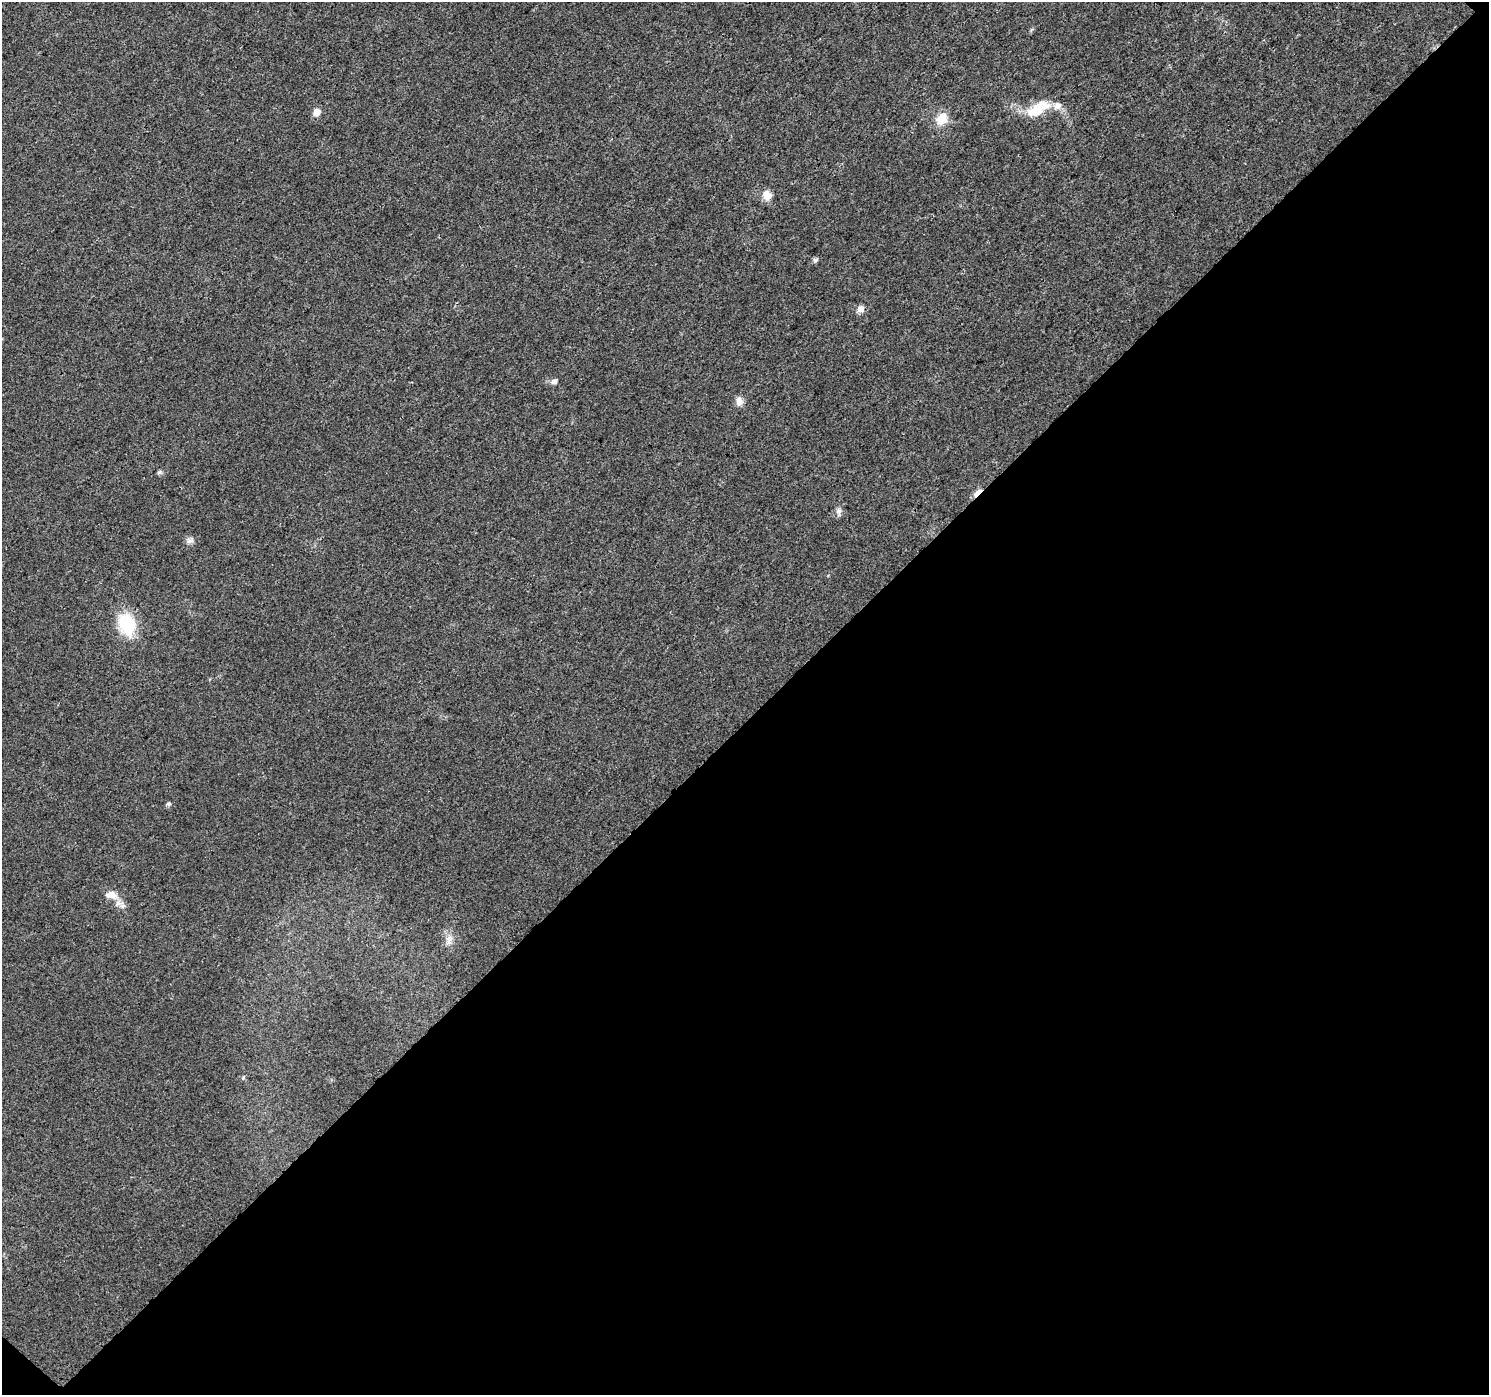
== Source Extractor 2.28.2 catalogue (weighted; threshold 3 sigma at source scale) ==
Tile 15 of 4 x 4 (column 3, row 4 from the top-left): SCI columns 3054-4540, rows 297-1689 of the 6101 x 6099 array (HDU 1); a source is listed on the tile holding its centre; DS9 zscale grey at full resolution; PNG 1491 x 1397 px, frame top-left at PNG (2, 2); no overlay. Shown black and unused: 48% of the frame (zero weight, under 3 of 4 exposures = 7% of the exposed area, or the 3 px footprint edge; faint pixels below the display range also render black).
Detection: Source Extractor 2.28.2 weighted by HDU 2 'WHT'; one run over the whole footprint, this tile lists its part. Background 0.0206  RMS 0.0036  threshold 0.0164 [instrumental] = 3 sigma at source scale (4.5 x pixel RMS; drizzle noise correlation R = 1.50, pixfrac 1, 0.0396/0.0396 arcsec/px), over >= 5 px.
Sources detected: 18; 1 inside a brighter listed object's ellipse — not listed separately; the other 17 listed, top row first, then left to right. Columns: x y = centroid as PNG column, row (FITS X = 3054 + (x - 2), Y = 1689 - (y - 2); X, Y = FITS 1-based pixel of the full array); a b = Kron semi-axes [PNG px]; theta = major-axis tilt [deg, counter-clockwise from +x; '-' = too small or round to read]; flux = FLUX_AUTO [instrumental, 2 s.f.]
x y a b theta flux
1038 109 38 15 30 9.7
316 112 9 8 - 2.4
942 119 16 12 52 5.7
767 195 11 10 - 3.8
815 260 7 6 - 0.76
861 309 9 9 - 1.9
554 381 8 6 4 1.4
739 401 12 8 89 2.2
159 472 7 5 43 0.64
978 492 10 4 43 7.8
839 511 12 5 -89 1.3
190 540 11 7 16 1.5
127 624 26 19 -72 16
168 804 6 5 - 0.74
111 895 18 11 -9 3.7
122 905 11 8 -67 1.8
449 939 16 8 74 2.6
Overlapping masked pixels (flux is a lower limit): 1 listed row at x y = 978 492